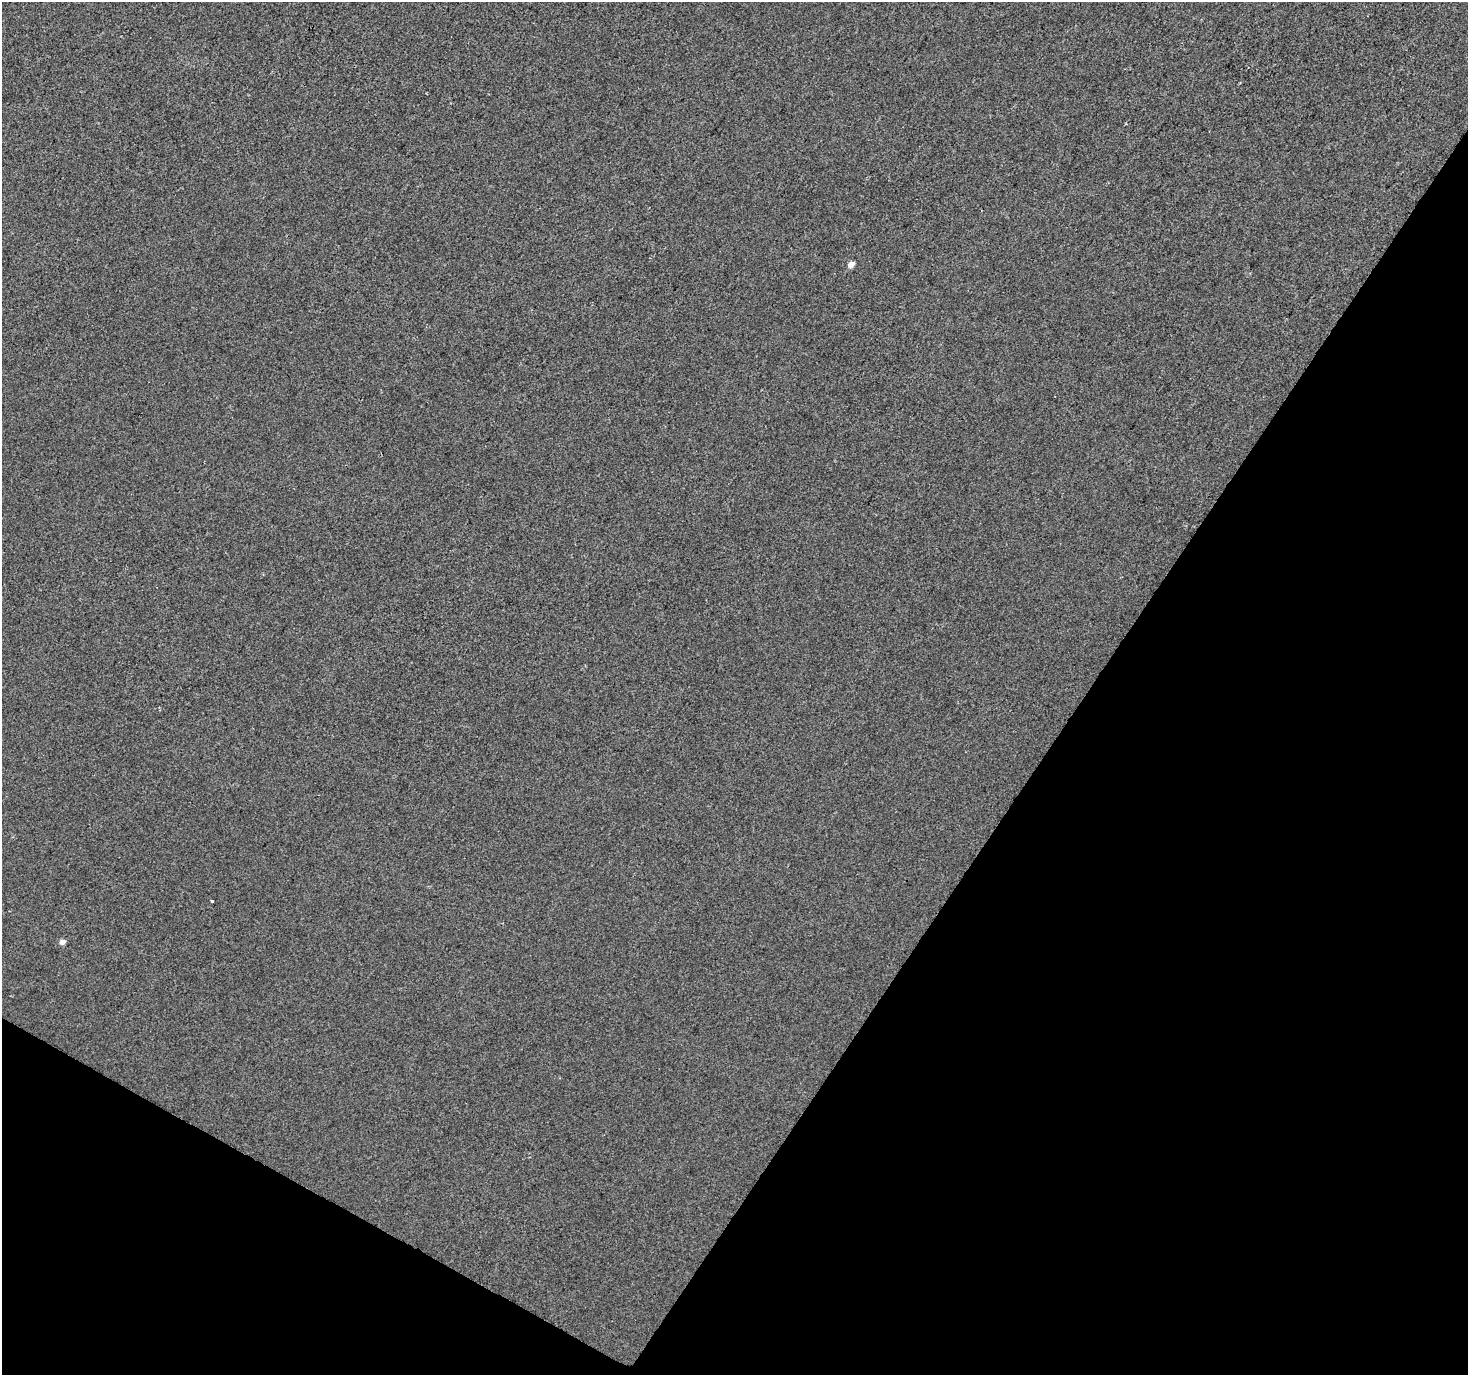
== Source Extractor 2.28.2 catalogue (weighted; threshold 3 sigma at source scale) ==
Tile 15 of 4 x 4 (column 3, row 4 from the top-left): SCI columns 2938-4403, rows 258-1630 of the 5869 x 5942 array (HDU 1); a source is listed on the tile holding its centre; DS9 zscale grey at full resolution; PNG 1470 x 1377 px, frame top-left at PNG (2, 2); no overlay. Shown black and unused: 32% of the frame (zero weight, under 2 of 3 exposures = <1% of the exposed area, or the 3 px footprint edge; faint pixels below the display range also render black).
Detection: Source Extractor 2.28.2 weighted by HDU 2 'WHT'; one run over the whole footprint, this tile lists its part. Background 0.00154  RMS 0.0057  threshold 0.0256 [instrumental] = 3 sigma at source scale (4.5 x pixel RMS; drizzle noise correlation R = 1.50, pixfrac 1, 0.0396/0.0396 arcsec/px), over >= 5 px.
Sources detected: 3; all 3 listed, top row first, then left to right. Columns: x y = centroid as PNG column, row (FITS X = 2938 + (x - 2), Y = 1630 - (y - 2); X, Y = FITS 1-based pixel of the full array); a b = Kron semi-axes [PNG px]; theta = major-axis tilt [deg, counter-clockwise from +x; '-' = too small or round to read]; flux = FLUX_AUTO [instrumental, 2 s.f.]
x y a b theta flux
851 264 5 4 - 5.4
212 901 3 3 - 1.6
62 942 5 5 - 3.9